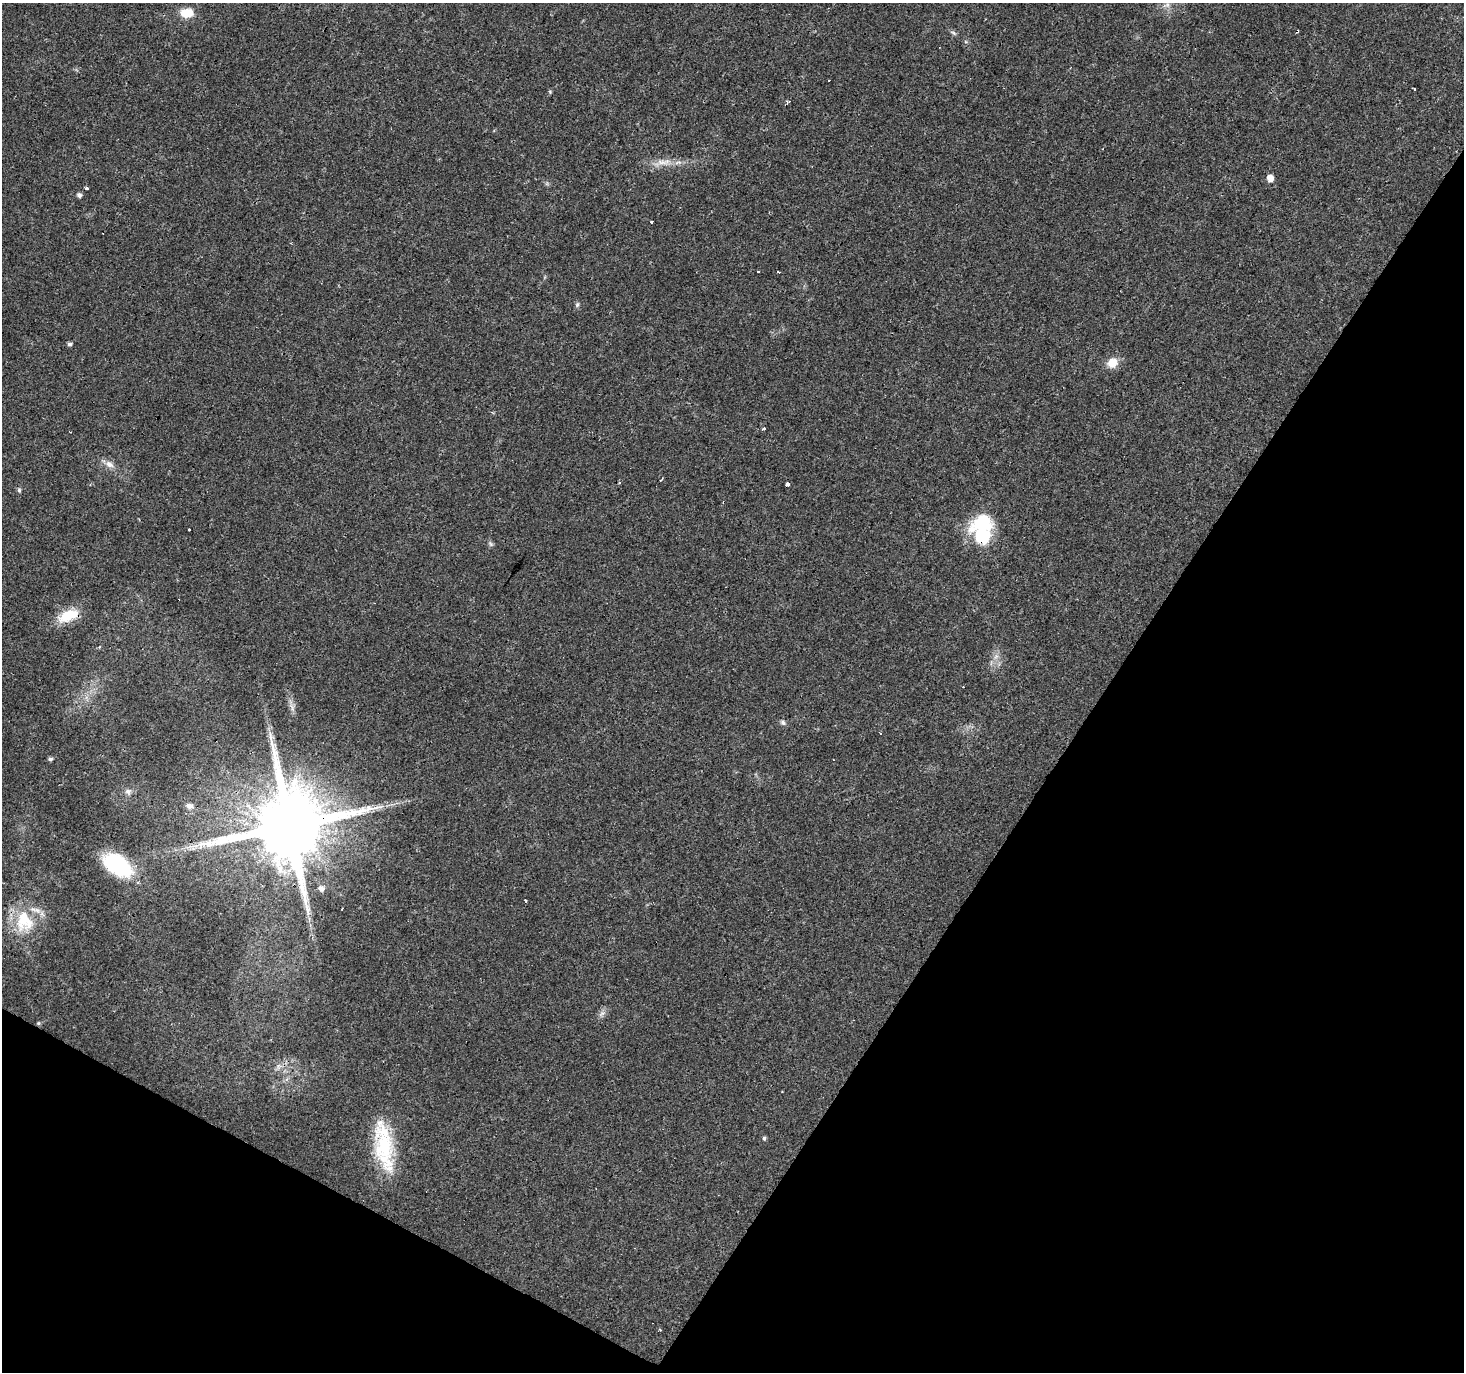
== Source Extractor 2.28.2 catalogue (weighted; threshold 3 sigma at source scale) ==
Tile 15 of 4 x 4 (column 3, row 4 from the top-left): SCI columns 2926-4387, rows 256-1625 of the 5848 x 5924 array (HDU 1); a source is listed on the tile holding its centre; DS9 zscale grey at full resolution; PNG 1466 x 1374 px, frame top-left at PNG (2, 3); no overlay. Shown black and unused: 31% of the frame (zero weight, under 3 of 4 exposures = <1% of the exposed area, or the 3 px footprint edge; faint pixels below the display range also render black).
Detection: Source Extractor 2.28.2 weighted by HDU 2 'WHT'; one run over the whole footprint, this tile lists its part. Background 0.0278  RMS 0.0032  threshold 0.0145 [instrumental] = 3 sigma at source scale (4.5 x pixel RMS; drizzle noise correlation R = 1.50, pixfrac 1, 0.0396/0.0396 arcsec/px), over >= 5 px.
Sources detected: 45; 5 cosmic-ray / hot-pixel residue — not listed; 1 inside a brighter listed object's ellipse — not listed separately; the other 39 listed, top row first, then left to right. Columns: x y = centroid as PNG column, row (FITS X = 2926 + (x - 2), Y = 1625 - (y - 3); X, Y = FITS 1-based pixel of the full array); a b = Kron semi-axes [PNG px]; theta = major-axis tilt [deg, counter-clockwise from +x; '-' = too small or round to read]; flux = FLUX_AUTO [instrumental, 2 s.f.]
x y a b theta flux
1167 5 11 6 12 1.6
187 13 15 10 3 5.4
1414 89 3 2 - 0.63
550 92 5 4 - 0.36
788 101 6 4 -3 0.72
663 162 25 7 2 3.8
1270 178 5 5 - 3.3
86 188 3 3 - 0.75
79 195 5 5 - 1.1
652 222 3 3 - 1.3
778 272 3 2 - 0.33
577 304 7 5 70 0.6
69 344 4 4 - 0.91
1112 363 12 10 32 4.1
763 429 4 3 - 3.2
109 464 12 8 -30 2.1
661 480 5 2 - 0.37
619 483 4 3 - 0.38
787 484 4 3 - 1.9
19 490 5 5 - 0.51
983 523 35 24 18 15
190 530 3 3 - 0.98
491 544 6 6 - 0.62
68 615 28 13 22 8.1
996 656 7 5 44 1
292 707 13 5 -67 1.4
783 722 8 6 -46 0.81
881 733 3 3 - 1
50 759 4 4 - 0.85
128 791 8 7 - 1.2
190 806 11 8 -15 1.8
289 826 20 18 48 4700
117 865 33 19 -34 24
321 888 7 6 - 1.4
24 921 33 26 -81 15
602 1013 7 4 19 0.8
38 1023 5 5 - 0.4
764 1138 5 4 - 0.59
384 1146 64 20 -81 22
Overlapping masked pixels (flux is a lower limit): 1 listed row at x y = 289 826